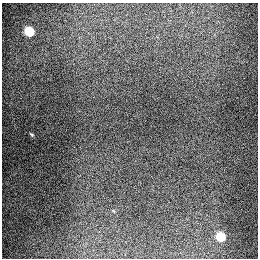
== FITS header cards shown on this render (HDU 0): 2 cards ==
NAXIS1  =                  256
NAXIS2  =                  256

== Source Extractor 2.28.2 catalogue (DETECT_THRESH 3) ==
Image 256 x 256 px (HDU 0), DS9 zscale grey, 1 PNG px = 1 image px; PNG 260 x 260 px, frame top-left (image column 1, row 256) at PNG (2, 3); no overlay
Background 1280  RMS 26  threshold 78.6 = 3 sigma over >= 5 px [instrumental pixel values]
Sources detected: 3; all 3 listed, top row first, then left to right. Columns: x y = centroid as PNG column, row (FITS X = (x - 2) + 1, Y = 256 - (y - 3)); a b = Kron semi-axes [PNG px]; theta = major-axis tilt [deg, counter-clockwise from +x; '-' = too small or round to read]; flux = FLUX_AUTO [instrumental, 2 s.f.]
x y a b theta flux
29 31 6 6 - 83000
32 134 6 3 -19 1700
220 236 6 6 - 65000